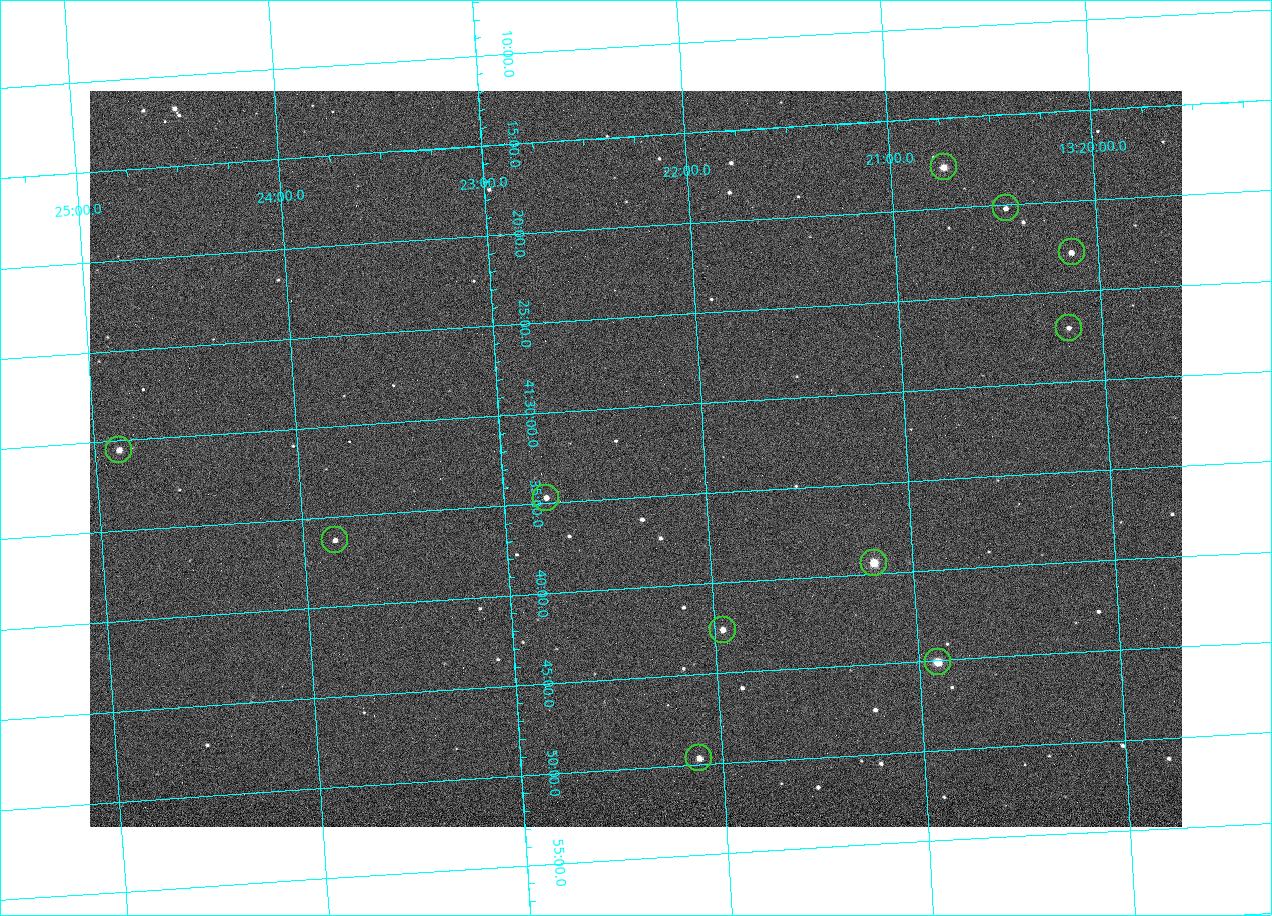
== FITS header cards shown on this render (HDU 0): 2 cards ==
NAXIS1  =                 1092 /fastest changing axis
NAXIS2  =                  736 /next to fastest changing axis

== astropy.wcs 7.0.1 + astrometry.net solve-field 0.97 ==
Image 1092 x 736 px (HDU 0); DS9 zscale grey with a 90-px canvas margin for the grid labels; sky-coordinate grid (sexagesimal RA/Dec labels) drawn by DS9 from the SOLVED WCS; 11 Tycho-2 reference stars matched to detected sources circled (green)
Header WCS: none
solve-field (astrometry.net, Tycho-2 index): SOLVED blind (the file carries no WCS)
Solved WCS: RA---TAN-SIP/DEC--TAN-SIP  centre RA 13:22:20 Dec +41:33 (200.58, +41.55 deg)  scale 3.33 arcsec/px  FOV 60.6' x 40.8'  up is -176 deg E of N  parity flipped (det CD > 0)
(file carries no celestial WCS; the grid is the blind solution)
Tycho-2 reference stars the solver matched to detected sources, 11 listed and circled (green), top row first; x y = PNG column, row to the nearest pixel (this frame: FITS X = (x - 90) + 1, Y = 736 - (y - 91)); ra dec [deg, ICRS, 3 dp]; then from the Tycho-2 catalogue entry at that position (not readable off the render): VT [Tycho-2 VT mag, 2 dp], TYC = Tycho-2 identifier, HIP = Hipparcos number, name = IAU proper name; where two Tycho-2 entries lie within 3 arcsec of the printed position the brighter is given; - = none
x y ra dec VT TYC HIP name
944 167 200.184 +41.295 10.09 3028-392-1 - -
1006 208 200.111 +41.337 11.23 3028-526-1 - -
1072 252 200.033 +41.381 10.52 3028-583-1 - -
1069 328 200.042 +41.450 11.84 3028-482-1 - -
119 450 201.220 +41.509 10.52 3028-1128-1 - -
546 498 200.697 +41.579 10.84 3028-712-1 - -
335 540 200.961 +41.605 11.72 3028-350-1 - -
874 563 200.298 +41.657 8.97 3028-829-1 65162 -
723 630 200.490 +41.710 10.65 3028-870-1 - -
938 662 200.226 +41.752 9.17 3028-789-1 65138 -
699 758 200.528 +41.828 11.02 3028-328-1 - -